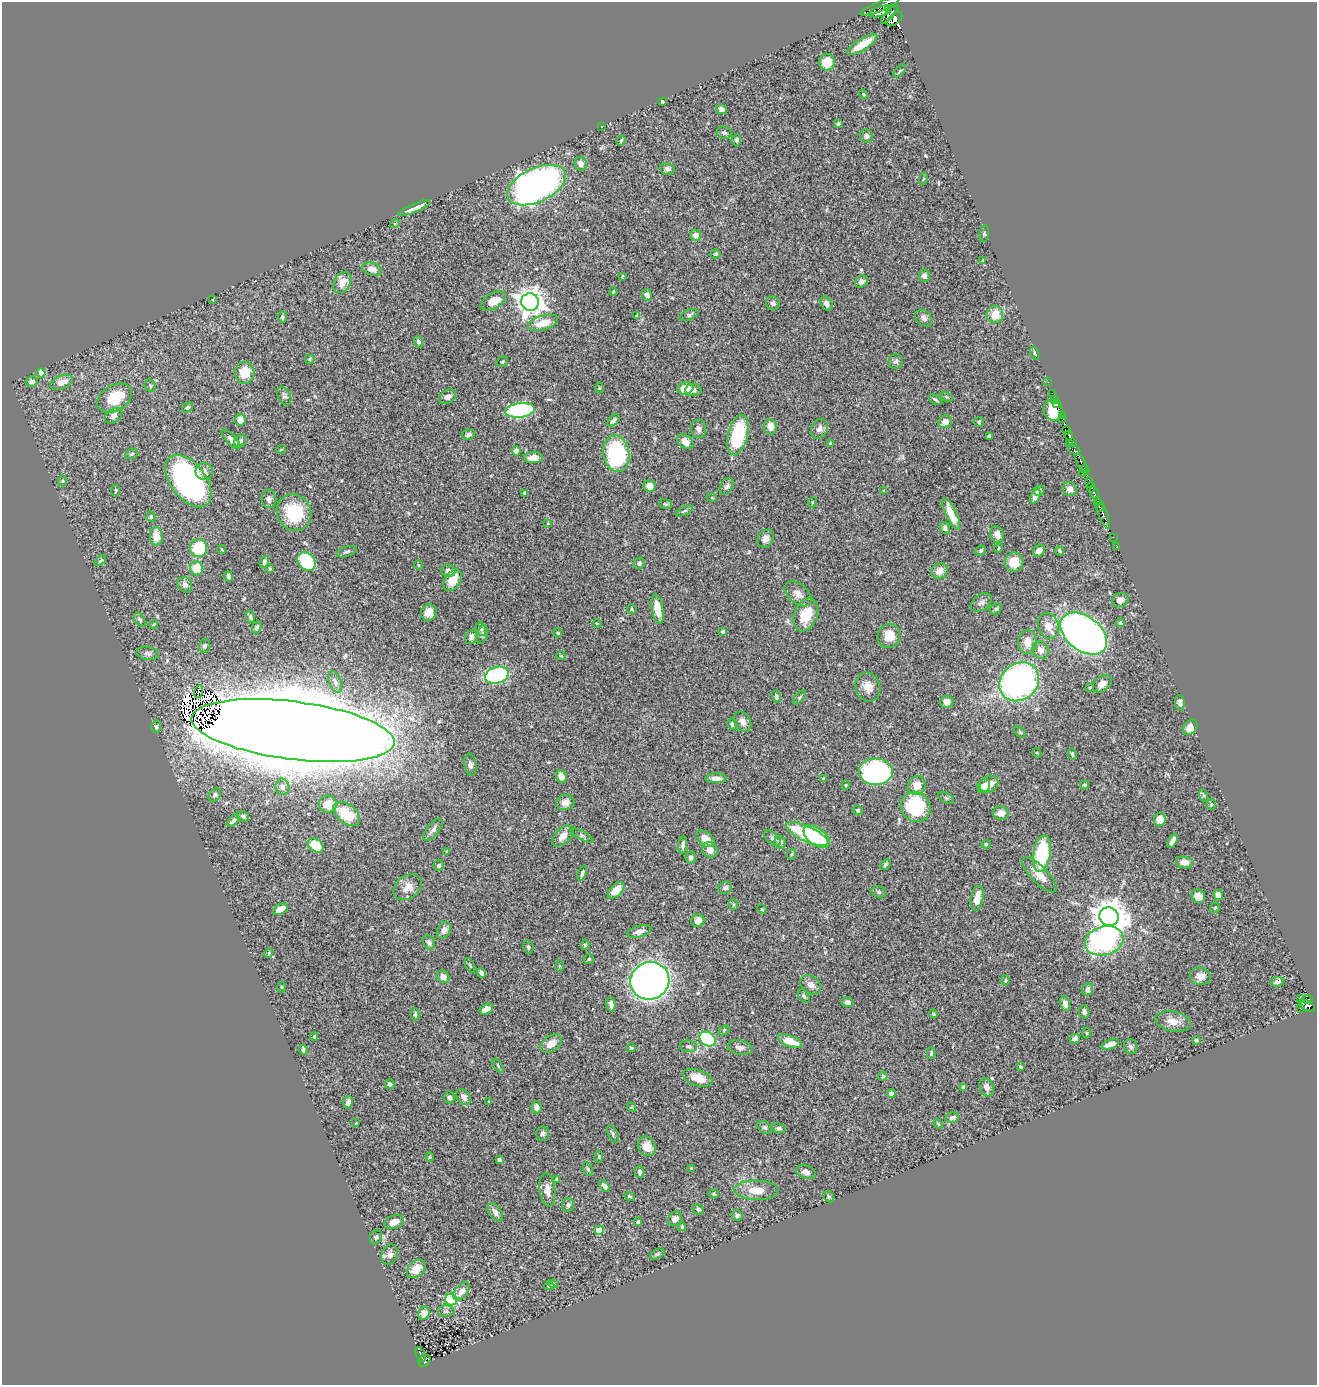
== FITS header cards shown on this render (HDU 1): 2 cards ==
NAXIS1  =                 1315
NAXIS2  =                 1383

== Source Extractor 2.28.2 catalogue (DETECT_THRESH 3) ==
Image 1315 x 1383 px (HDU 1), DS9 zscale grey, 1 PNG px = 1 image px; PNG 1319 x 1387 px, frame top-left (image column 1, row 1383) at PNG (2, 2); each listed source drawn as its Kron ellipse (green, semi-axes under 4 px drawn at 4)
Background 0.445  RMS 0.024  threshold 0.0711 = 3 sigma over >= 5 px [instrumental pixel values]
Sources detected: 369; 8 with non-positive FLUX_AUTO (blend fragments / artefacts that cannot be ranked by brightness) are neither listed nor drawn; the other 361 listed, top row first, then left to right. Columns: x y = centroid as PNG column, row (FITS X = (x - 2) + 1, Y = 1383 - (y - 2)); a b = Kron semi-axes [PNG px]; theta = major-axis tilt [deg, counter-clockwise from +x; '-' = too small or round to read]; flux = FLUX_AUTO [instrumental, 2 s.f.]
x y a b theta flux
880 6 21 5 21 320
888 9 2 2 - 86
880 12 11 5 14 160
890 14 12 4 47 25
894 19 9 5 41 110
862 45 17 5 32 27
827 62 8 8 - 23
900 71 8 3 45 2.1
863 94 5 3 - 1.5
662 101 4 3 - 2.3
721 109 5 4 - 7.2
838 124 4 3 - 2.9
602 126 3 2 - 1.8
724 133 7 6 - 3.4
866 136 7 6 - 4.4
621 140 5 4 - 2
736 140 6 5 - 3.9
581 164 7 6 - 10
667 169 7 6 - 5.2
923 179 6 3 70 1.5
536 185 31 17 25 1000
415 208 17 4 23 14
395 223 5 3 - 1.5
984 233 8 4 79 2.8
696 235 6 5 - 13
716 254 5 4 - 2.5
983 260 4 4 - 1.3
372 269 10 6 -17 9.7
622 276 4 2 - 1.3
924 276 6 5 - 6.8
861 281 7 6 - 6.6
342 283 11 8 58 16
613 291 4 2 - 1.3
647 295 6 5 - 6.8
213 300 2 2 - 1
493 301 13 8 29 20
530 302 9 8 - 1600
773 303 7 6 - 5.2
827 304 8 5 -55 6.7
995 314 8 8 - 22
637 315 4 2 - 1.1
689 315 10 5 22 3.9
282 317 5 4 - 3
924 318 10 7 -40 5.3
543 323 15 7 16 30
418 342 6 4 -68 2.9
1035 353 7 4 -70 2
309 359 5 4 - 2.1
896 361 7 7 - 4
502 362 6 5 - 2.4
41 373 4 4 - 11
245 373 11 9 85 38
32 382 6 5 - 4.8
62 382 12 6 22 15
1048 382 3 2 - 3.1
150 386 6 5 - 3.1
599 388 5 3 - 1.4
685 388 8 6 13 27
693 390 8 6 0 6.5
1052 393 2 2 - 2.2
284 396 10 6 -64 4.3
447 397 9 6 28 7.1
947 397 7 4 -31 2
115 398 19 12 31 49
1055 399 3 2 - 4.1
935 400 7 2 -32 2.4
1057 404 2 2 - 2.4
187 407 6 4 31 3
520 410 15 7 7 270
1053 410 11 10 - 53
114 416 10 6 38 7.9
1062 416 3 2 - 6.8
1063 419 3 2 - 17
240 420 5 5 - 14
613 420 7 4 47 5
945 422 7 6 - 11
979 422 5 5 - 1.8
771 427 8 6 -78 15
699 429 9 7 -78 6.8
819 429 10 8 65 7.4
1066 430 4 2 - 73
468 435 7 5 9 4.2
738 435 21 9 77 110
1069 435 5 4 - 130
989 436 3 3 - 3.6
231 439 12 5 -46 5.8
240 441 6 5 - 4.7
685 442 9 6 -38 13
1073 442 3 3 - 33
830 443 4 3 - 2
1069 443 2 2 - 20
281 449 5 3 - 1.2
1074 450 6 4 -28 45
516 451 4 4 - 7.9
132 454 6 5 - 2.2
616 454 18 13 -80 170
533 458 9 5 3 16
1082 463 11 3 -65 18
1085 470 5 2 - 41
204 472 8 8 - 7.8
1082 474 3 2 - 4
63 481 5 3 - 1.4
188 481 30 17 -52 340
1089 482 5 3 - 78
650 486 6 5 - 15
727 486 9 6 57 4.3
1091 487 5 4 - 270
1070 489 7 7 - 12
116 491 6 4 85 2.3
883 491 4 2 - 1.3
1039 491 6 5 - 3.4
525 493 4 3 - 4
1095 493 7 3 -67 46
1035 496 8 4 67 8.1
712 498 5 3 - 1.3
269 499 9 7 -86 6.3
813 502 5 3 - 1.3
1097 502 4 3 - 110
665 504 6 4 -19 2.3
1100 507 4 3 - 81
684 511 9 3 24 2.3
294 513 19 17 -60 70
1103 513 17 3 -70 79
951 514 17 5 -65 24
151 517 5 4 - 2.4
548 523 4 3 - 1.4
945 528 6 5 - 3.9
997 535 8 6 -72 9.8
156 536 9 6 -85 20
1113 537 2 2 - 7.6
766 539 9 7 56 8.5
1117 546 2 2 - 6
199 548 9 8 - 63
999 548 4 3 - 1.4
222 550 4 3 - 1.1
981 550 6 5 - 2.6
1039 551 6 5 - 11
1060 551 4 3 - 2.2
347 552 10 5 21 3.9
100 561 6 4 41 2.4
306 561 10 8 -52 92
264 562 6 4 70 4.1
1014 562 9 9 - 29
639 563 6 5 - 4.1
418 565 5 3 - 1.2
196 568 7 6 - 26
270 569 3 3 - 1.6
448 571 7 6 - 7.1
939 571 8 7 - 13
229 576 5 3 - 4.7
453 580 12 7 58 28
185 585 8 7 - 6.4
798 594 15 9 -40 12
1120 600 8 7 - 9.2
981 602 12 8 36 5.9
632 609 5 4 - 1.9
657 609 15 5 -80 25
996 609 6 5 - 2.5
429 612 8 7 - 12
806 615 17 11 68 40
250 617 6 4 -71 2.7
140 620 8 4 -59 3.6
597 623 5 3 - 1.4
1120 623 4 4 - 3.1
154 624 4 3 - 1.4
1048 626 13 10 -68 18
257 627 6 3 64 2.6
481 629 7 5 -74 3.1
723 631 4 3 - 2.2
558 633 4 4 - 1.7
482 634 9 5 76 4.3
1084 634 26 17 -37 890
889 636 12 11 - 24
471 637 7 5 62 6.5
1028 642 12 9 87 18
205 646 7 5 75 3.9
1041 650 9 8 - 12
148 653 11 6 -12 5.4
561 656 4 3 - 1.2
497 675 12 8 15 180
335 682 11 6 -69 6
1019 682 21 18 42 470
1102 684 10 7 41 9.4
868 687 15 12 -70 18
1090 688 3 3 - 1.7
198 692 6 2 72 2.7
776 697 6 4 -75 3.3
799 697 8 4 51 2.4
947 702 6 6 - 9.2
1180 703 8 4 -82 4.5
742 722 11 8 -58 11
733 724 6 5 - 3.5
156 727 6 4 -86 2.8
1190 727 8 6 56 13
293 730 102 29 -7 27000
1020 732 7 4 -45 2.3
1037 753 5 3 - 1.7
1072 754 5 3 - 2.3
470 765 11 6 -83 6
876 772 17 13 0 330
561 777 6 5 - 12
716 778 10 5 0 8.7
823 779 4 3 - 2
989 784 10 8 33 18
846 785 4 4 - 1.7
917 785 9 8 - 20
1084 785 4 3 - 2.1
984 786 7 5 52 10
282 787 8 7 - 5
215 795 7 5 51 4.3
1203 795 6 4 -71 2.8
946 798 8 5 -23 3
565 802 9 7 17 9.5
328 804 9 8 - 18
1211 804 5 4 - 2
916 807 15 14 - 120
858 810 5 5 - 3.3
1001 813 8 7 - 11
346 814 15 9 -39 47
243 816 6 4 -29 3.6
1160 819 7 6 - 11
233 821 7 4 46 3.9
433 830 13 6 50 6.5
807 834 23 7 -25 150
582 835 13 4 -28 3.7
563 836 13 7 43 12
817 837 15 8 -37 120
773 838 10 5 -42 4.5
705 839 11 6 -37 21
1173 841 7 4 60 6.2
780 842 6 5 - 5.9
986 844 4 4 - 2.1
316 845 8 6 -38 49
683 845 9 4 84 5.6
710 850 8 7 - 11
447 851 3 2 - 1.6
792 854 5 3 - 1.6
1042 854 18 8 81 110
691 858 6 5 - 4.7
1184 862 8 6 -7 13
885 864 6 4 41 2.7
439 865 5 5 - 3.4
582 873 7 4 68 4
1039 875 23 8 -46 20
408 887 15 11 37 16
725 888 7 6 - 5.2
616 890 10 6 44 28
879 892 7 5 -17 3.2
1218 895 5 5 - 12
1198 896 7 6 - 17
977 898 12 6 78 22
733 904 5 3 - 1.9
1215 908 5 4 - 2.5
280 909 8 5 32 16
762 909 5 4 - 1.5
1109 917 10 9 - 3600
698 921 7 6 - 12
444 930 9 6 62 9
639 931 12 5 17 9.8
1104 941 19 14 16 260
429 942 7 5 -62 4.1
585 945 5 3 - 2.4
528 947 7 5 -77 3.4
269 953 5 3 - 1.5
589 959 5 4 - 1.9
470 966 8 3 -63 2
559 966 5 3 - 1.7
481 973 5 4 - 5.7
1200 976 10 8 -15 10
443 977 7 5 -36 8.6
1005 980 5 4 - 2.3
650 981 20 18 26 870
1277 982 7 4 7 3.8
811 985 11 8 -36 10
281 987 5 3 - 1.3
1088 989 6 5 - 7
804 996 7 5 -53 3.3
1300 999 4 2 - 5.1
1307 1000 5 4 - 25
847 1002 6 5 - 5.8
611 1004 7 4 -80 6.2
1065 1004 7 5 -75 8.5
1307 1006 9 5 -30 80
1301 1008 3 2 - 23
486 1009 7 4 28 12
1084 1012 6 5 - 4.9
415 1014 6 4 -89 2.4
933 1014 4 3 - 2
1173 1021 18 10 -11 17
724 1030 6 4 46 1.9
1086 1033 5 3 - 1.4
314 1036 4 4 - 1.5
708 1039 9 6 -32 150
1075 1039 5 4 - 6.1
1196 1040 3 3 - 3.4
790 1041 13 5 -21 26
551 1044 12 8 34 14
1110 1044 9 4 20 12
688 1046 8 5 -8 4.9
1131 1046 7 6 - 3.7
631 1048 4 3 - 1.8
740 1048 12 7 -9 7.8
303 1050 5 3 - 3.1
931 1053 5 3 - 2.4
498 1066 8 3 -57 1.9
1020 1067 3 3 - 1.9
883 1076 5 4 - 2.4
698 1078 15 8 -18 23
390 1084 5 4 - 4
963 1087 4 4 - 2.7
987 1087 9 7 -68 10
891 1094 4 4 - 6.4
449 1097 6 5 - 3.9
464 1097 9 6 -55 8.8
489 1101 4 3 - 1.4
348 1102 6 4 78 7.2
536 1107 6 5 - 8.1
631 1107 5 3 - 1.6
952 1118 7 5 14 4
356 1123 3 3 - 1.2
938 1124 5 3 - 1.5
765 1127 8 5 -37 3.4
779 1128 7 5 -11 3.8
543 1134 7 6 - 4.6
613 1134 9 4 -64 3.3
647 1146 10 8 -57 18
430 1157 4 4 - 1.8
599 1157 5 4 - 1.8
499 1160 4 3 - 3.8
691 1168 4 3 - 1.4
588 1169 7 4 -67 2.9
640 1172 6 4 -90 3.7
806 1172 10 6 -21 7.3
556 1179 4 3 - 2
604 1186 7 4 -51 5.3
547 1190 17 8 -83 13
756 1190 22 9 -1 27
714 1194 5 4 - 2.3
630 1196 5 4 - 2.4
829 1197 6 5 - 2.1
568 1205 7 6 - 4.8
698 1209 6 5 - 3.4
495 1212 10 6 -55 8.1
737 1215 5 5 - 3.7
675 1219 8 6 45 8
394 1222 10 6 21 16
638 1222 4 4 - 3.7
682 1227 4 3 - 2.2
599 1230 4 4 - 50
376 1237 7 5 63 3.3
657 1254 7 5 26 2.7
390 1255 10 8 75 8.8
416 1269 11 7 44 20
553 1284 4 3 - 3.3
549 1286 5 4 - 4.1
461 1291 10 6 50 12
451 1300 6 6 - 130
446 1311 8 6 0 4.7
424 1313 7 5 56 11
421 1355 8 3 -67 36
425 1361 6 5 - 37
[8 non-positive-flux detections neither listed nor drawn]